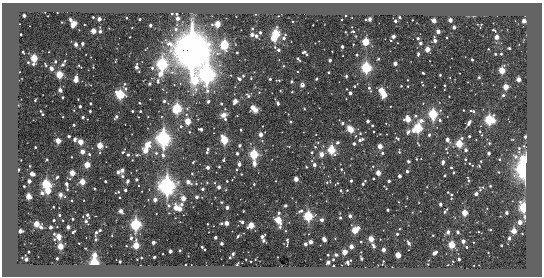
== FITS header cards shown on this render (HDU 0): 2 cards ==
NAXIS1  =                  540 / length of data axis 1
NAXIS2  =                  274 / length of data axis 2

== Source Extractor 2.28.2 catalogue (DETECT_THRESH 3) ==
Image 540 x 274 px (HDU 0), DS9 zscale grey, 1 PNG px = 1 image px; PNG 544 x 278 px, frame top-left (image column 1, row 274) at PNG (2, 3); no overlay
Background -400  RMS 700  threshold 2110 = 3 sigma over >= 5 px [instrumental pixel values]
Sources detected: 431; all 431 listed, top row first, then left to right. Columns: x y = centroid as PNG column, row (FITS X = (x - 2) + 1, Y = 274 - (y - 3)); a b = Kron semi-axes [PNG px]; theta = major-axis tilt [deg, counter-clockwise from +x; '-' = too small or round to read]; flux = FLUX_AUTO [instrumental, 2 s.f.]
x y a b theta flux
171 13 3 3 - 8.9e+04
177 14 3 3 - 8.2e+04
255 14 3 2 - 4.9e+04
345 15 3 2 - 4.9e+04
24 16 3 3 - 2.9e+05
278 16 2 2 - 2.8e+04
93 17 3 3 - 5.5e+04
399 17 3 3 - 7.3e+04
126 18 3 2 - 4.6e+04
99 19 3 3 - 3.6e+05
140 19 3 3 - 8.3e+04
178 19 3 3 - 3.3e+05
370 19 5 4 - 1.3e+05
70 20 4 3 - 1.2e+05
412 20 2 2 - 3.3e+04
450 20 3 3 - 4.4e+05
395 21 3 3 - 1.6e+05
434 21 3 3 - 6.2e+05
524 21 3 3 - 5.2e+05
62 22 2 2 - 3.1e+04
217 24 5 4 - 4.5e+05
481 24 2 2 - 2.7e+04
73 25 7 4 58 5.3e+05
150 25 3 3 - 1.9e+05
212 25 3 3 - 5.9e+04
100 27 3 2 - 2.9e+04
352 27 2 2 - 2.5e+04
454 27 3 3 - 2.3e+05
176 29 5 4 - 1.3e+05
252 29 4 3 - 4.6e+04
493 30 3 2 - 5.4e+04
93 31 3 3 - 8.6e+05
100 31 3 3 - 1.8e+05
353 31 3 3 - 8.0e+04
345 32 2 2 - 2.7e+04
438 32 3 3 - 4.0e+05
260 33 3 3 - 1.2e+05
21 34 3 2 - 5.2e+04
276 34 4 4 - 3.9e+06
252 35 3 3 - 2.8e+05
285 35 4 3 - 4.0e+04
256 36 3 3 - 2.0e+05
393 36 3 3 - 3.3e+05
497 37 3 3 - 5.8e+05
273 38 4 4 - 1.1e+06
284 38 3 3 - 1.4e+05
418 38 3 3 - 1.4e+05
435 40 5 3 - 2.6e+05
391 41 3 2 - 4.6e+04
366 42 4 4 - 2.8e+06
420 43 3 3 - 1.8e+05
76 44 3 3 - 3.0e+05
83 44 3 3 - 1.9e+05
353 44 2 2 - 3.3e+04
224 45 5 4 - 4.8e+06
342 47 3 3 - 1.9e+05
509 48 3 3 - 1.0e+05
427 49 4 3 - 8.8e+05
191 50 16 14 -87 6.8e+07
278 50 5 4 - 1.2e+05
23 52 3 2 - 6.8e+04
304 52 4 3 - 1.1e+05
237 53 3 2 - 5.8e+04
418 54 4 3 - 1.2e+05
495 54 3 3 - 5.8e+04
501 54 3 3 - 6.6e+04
307 55 3 3 - 6.9e+04
357 55 3 3 - 8.0e+04
34 58 4 3 - 2.3e+06
298 59 5 3 - 9.9e+04
378 59 3 3 - 5.4e+04
472 59 3 2 - 5.5e+04
330 60 3 3 - 1.8e+05
65 61 3 2 - 4.5e+04
28 62 3 2 - 7.2e+04
55 62 3 3 - 1.1e+05
33 64 3 3 - 8.3e+04
162 64 6 5 - 7.1e+06
395 64 3 3 - 3.9e+05
46 65 4 2 - 5.7e+04
63 65 3 3 - 6.7e+04
80 66 5 2 - 4.6e+04
283 66 3 3 - 3.8e+04
93 67 2 2 - 3.1e+04
136 67 4 3 - 3.3e+05
366 67 5 5 - 5.8e+06
51 68 3 3 - 3.9e+05
152 68 4 3 - 9.8e+04
502 70 4 3 - 1.6e+06
297 72 2 2 - 3.8e+04
329 72 3 3 - 8.2e+04
423 73 3 3 - 5.8e+04
160 74 5 4 - 3.9e+05
207 74 9 6 88 1.5e+07
59 75 4 4 - 2.4e+06
440 75 3 3 - 5.7e+04
243 76 3 3 - 7.1e+04
346 76 4 3 - 7.0e+04
479 77 3 2 - 7.2e+04
251 78 3 2 - 3.2e+04
239 79 4 3 - 1.2e+05
270 79 3 3 - 6.1e+04
316 79 3 3 - 6.7e+04
519 79 3 3 - 6.4e+05
76 80 5 3 - 7.3e+05
279 80 4 2 - 4.7e+04
407 80 3 2 - 3.1e+04
158 81 7 4 84 1.0e+05
195 81 7 5 -87 2.5e+06
292 82 3 3 - 1.3e+05
124 84 4 3 - 5.7e+04
150 84 3 3 - 1.3e+05
302 85 3 3 - 5.3e+05
423 85 3 3 - 3.9e+04
445 85 3 2 - 5.3e+04
354 86 3 3 - 6.5e+04
401 86 3 3 - 4.6e+04
408 86 3 2 - 4.3e+04
506 87 4 3 - 1.2e+06
369 88 7 4 -63 1.3e+05
126 89 5 4 - 8.1e+04
60 90 3 3 - 3.8e+05
381 91 4 4 - 1.2e+06
259 92 3 3 - 2.9e+04
350 93 3 3 - 2.4e+05
120 94 4 4 - 5.0e+06
248 95 7 4 -44 9.3e+04
384 95 4 3 - 1.4e+06
503 95 3 3 - 1.1e+05
62 97 3 3 - 7.2e+04
150 99 2 2 - 2.6e+04
35 100 3 2 - 4.7e+04
164 101 3 3 - 1.0e+05
208 101 4 3 - 1.2e+05
235 101 4 3 - 6.5e+05
139 103 3 2 - 3.9e+04
278 103 4 3 - 1.3e+05
91 104 3 3 - 6.5e+04
221 104 3 3 - 7.6e+04
80 106 3 3 - 1.4e+05
177 108 5 4 - 6.5e+06
253 108 7 4 -43 6.0e+05
304 109 3 2 - 4.2e+04
463 110 2 2 - 2.7e+04
40 111 3 2 - 3.9e+04
90 111 3 3 - 8.5e+04
132 111 3 3 - 7.9e+04
140 111 3 3 - 6.1e+04
473 111 5 3 - 1.2e+05
43 114 3 3 - 5.4e+04
433 114 5 4 - 6.0e+06
223 115 6 5 - 3.3e+05
415 116 4 4 - 1.1e+05
63 117 2 2 - 3.0e+04
83 117 3 3 - 1.3e+05
116 117 4 3 - 1.5e+05
148 117 2 2 - 3.2e+04
225 119 3 3 - 9.1e+04
408 119 4 4 - 1.2e+06
440 120 4 3 - 1.0e+05
489 120 6 4 -10 6.0e+06
188 121 4 4 - 1.6e+06
368 121 3 3 - 2.0e+05
421 121 5 4 - 2.7e+05
290 122 3 3 - 5.2e+04
342 123 4 3 - 8.5e+04
469 123 7 4 60 1.7e+05
74 125 3 3 - 8.2e+04
181 126 5 4 - 7.0e+04
372 126 3 3 - 8.6e+04
418 128 4 4 - 5.2e+06
201 129 5 3 - 2.2e+05
350 129 6 5 - 6.3e+05
241 130 3 3 - 6.5e+04
480 131 3 2 - 5.0e+04
189 132 3 2 - 4.3e+04
374 132 3 2 - 5.0e+04
408 132 6 4 40 1.6e+05
260 134 3 3 - 4.5e+05
429 135 3 3 - 1.2e+05
69 136 3 3 - 6.5e+04
469 136 3 3 - 1.0e+05
525 137 3 3 - 1.4e+05
163 138 7 6 - 1.1e+07
462 138 4 3 - 9.2e+04
75 139 4 3 - 1.2e+05
397 139 5 3 - 7.3e+04
224 140 5 4 - 3.3e+06
360 140 6 3 24 2.2e+05
447 140 4 3 - 4.0e+05
476 140 3 2 - 2.7e+04
58 141 3 3 - 1.1e+06
80 142 4 3 - 1.1e+06
338 142 5 4 - 9.9e+04
489 143 3 3 - 5.5e+04
354 144 3 3 - 1.6e+05
418 144 7 2 -56 4.4e+04
459 144 4 4 - 2.1e+06
147 145 4 4 - 1.0e+06
100 146 4 3 - 1.5e+06
240 146 3 3 - 1.5e+05
380 146 4 3 - 7.2e+05
524 146 4 3 - 5.1e+04
35 147 3 3 - 5.6e+04
315 147 4 4 - 6.2e+04
519 148 4 4 - 8.3e+04
208 149 4 3 - 8.5e+04
446 149 5 3 - 4.0e+04
145 150 7 6 - 3.9e+05
331 150 4 4 - 3.5e+06
466 150 3 3 - 1.8e+05
82 152 3 3 - 5.8e+05
123 152 3 2 - 5.8e+04
207 152 3 3 - 7.0e+04
312 152 3 3 - 9.1e+04
399 152 4 3 - 6.9e+04
156 153 4 4 - 8.6e+04
237 153 3 3 - 1.3e+05
382 153 4 3 - 7.0e+04
489 153 3 3 - 2.2e+05
89 154 3 3 - 7.4e+04
254 154 4 4 - 5.1e+06
321 154 4 3 - 6.6e+05
128 155 3 3 - 1.1e+05
137 155 5 4 - 5.5e+04
163 155 4 4 - 1.7e+05
516 156 8 6 -44 1.6e+05
71 157 2 2 - 3.4e+04
523 158 6 5 - 1.1e+06
416 159 3 3 - 4.4e+04
465 159 4 3 - 6.9e+04
499 159 3 3 - 5.4e+04
47 160 3 2 - 5.8e+04
132 160 2 2 - 3.0e+04
223 160 3 3 - 9.8e+04
481 161 3 3 - 4.6e+04
193 162 3 2 - 4.1e+04
408 162 3 3 - 1.6e+05
443 162 4 3 - 1.8e+05
254 163 6 4 -87 2.2e+05
239 164 3 3 - 3.5e+05
87 165 4 3 - 1.4e+06
314 165 3 3 - 2.5e+05
373 166 4 3 - 4.0e+04
479 166 3 2 - 4.1e+04
219 167 3 3 - 6.8e+04
306 167 3 2 - 4.5e+04
208 168 3 3 - 2.6e+05
451 168 3 2 - 6.6e+04
341 169 3 3 - 5.6e+04
525 169 9 6 82 7.3e+06
18 170 3 3 - 1.5e+05
122 170 4 4 - 1.5e+05
237 170 3 2 - 4.6e+04
407 171 3 3 - 1.2e+05
118 172 3 3 - 2.1e+05
72 173 4 3 - 1.1e+06
378 173 4 3 - 8.0e+05
453 173 3 3 - 7.8e+04
32 174 4 3 - 4.9e+05
192 174 3 3 - 4.2e+04
241 174 2 2 - 3.7e+04
122 176 4 3 - 9.0e+04
400 176 3 3 - 2.7e+05
444 176 3 3 - 6.4e+04
57 177 4 2 - 6.7e+04
468 177 6 3 -51 2.9e+04
296 179 4 3 - 6.7e+05
373 179 3 2 - 4.9e+04
136 180 3 3 - 1.3e+05
29 181 3 3 - 3.6e+05
105 181 3 3 - 8.0e+04
127 181 4 3 - 1.2e+05
227 181 2 2 - 3.8e+04
351 181 3 3 - 1.1e+05
365 181 2 2 - 3.3e+04
389 181 3 3 - 1.4e+05
469 181 3 2 - 5.5e+04
82 182 4 3 - 1.2e+06
188 182 4 3 - 4.2e+05
207 182 4 3 - 3.2e+04
328 182 5 2 - 6.9e+04
337 183 5 2 - 4.5e+04
46 184 4 4 - 4.9e+06
66 184 3 3 - 2.1e+05
196 184 3 3 - 4.3e+04
254 184 3 3 - 6.0e+04
363 184 3 3 - 9.2e+04
24 186 3 2 - 5.2e+04
167 186 8 7 - 1.4e+07
490 186 3 3 - 5.2e+04
219 187 3 3 - 1.5e+05
385 187 6 2 -46 4.9e+04
427 187 2 2 - 2.6e+04
483 187 6 5 - 7.7e+04
67 189 3 2 - 5.3e+04
202 189 3 3 - 1.1e+05
125 190 3 3 - 1.4e+05
347 190 3 3 - 2.6e+04
48 191 4 3 - 1.3e+06
341 191 3 3 - 9.0e+04
117 192 5 2 - 6.1e+04
448 192 3 2 - 3.3e+04
42 193 3 3 - 1.0e+05
476 194 3 3 - 1.7e+05
60 195 4 3 - 1.6e+05
451 195 3 2 - 5.8e+04
28 197 4 3 - 1.1e+06
120 197 2 2 - 4.1e+04
197 197 3 3 - 1.0e+05
183 198 4 3 - 8.0e+05
451 198 2 2 - 3.9e+04
155 200 3 3 - 3.6e+05
221 202 2 2 - 3.6e+04
181 204 4 4 - 1.2e+05
440 204 3 3 - 2.0e+05
168 205 7 6 - 1.1e+05
286 206 3 3 - 1.5e+05
53 207 3 2 - 4.3e+04
523 207 5 4 - 5.6e+06
176 208 5 3 - 7.2e+05
227 208 3 3 - 2.6e+05
487 208 2 2 - 2.4e+04
179 209 3 3 - 5.5e+05
388 210 3 3 - 9.2e+04
121 211 3 3 - 4.8e+05
243 211 2 2 - 3.6e+04
301 211 7 4 26 1.3e+05
445 211 6 3 53 1.3e+05
278 213 3 3 - 6.9e+04
465 213 4 3 - 1.5e+06
506 213 3 3 - 1.8e+05
59 215 3 3 - 7.2e+04
87 215 4 3 - 1.2e+05
308 216 4 4 - 6.0e+06
350 216 3 3 - 2.2e+05
525 217 6 3 -84 1.0e+05
340 218 3 3 - 8.2e+04
73 219 3 2 - 6.6e+04
54 220 3 3 - 7.7e+04
278 220 4 4 - 1.8e+06
322 220 3 3 - 2.6e+05
86 221 3 3 - 8.3e+04
242 222 4 3 - 1.3e+05
520 222 3 3 - 5.4e+05
221 223 3 2 - 6.2e+04
227 223 3 3 - 5.0e+05
36 224 4 3 - 1.4e+06
207 224 3 2 - 3.3e+04
135 225 5 5 - 5.9e+06
251 226 4 4 - 1.4e+06
41 227 4 3 - 9.8e+04
51 227 3 3 - 1.9e+05
68 227 3 3 - 3.5e+05
280 227 3 3 - 8.0e+04
100 230 3 3 - 7.5e+04
355 230 5 4 - 2.1e+06
20 231 3 3 - 4.3e+05
285 231 3 2 - 3.0e+04
514 231 4 3 - 1.2e+06
73 232 4 3 - 8.9e+04
448 232 4 3 - 1.3e+05
458 232 4 3 - 1.3e+05
96 233 4 3 - 1.4e+05
54 234 3 3 - 6.5e+04
397 234 3 3 - 9.6e+04
522 234 3 2 - 3.0e+04
433 235 3 2 - 4.1e+04
59 236 4 3 - 9.9e+05
112 236 2 2 - 3.1e+04
238 236 3 2 - 6.5e+04
262 236 4 3 - 1.9e+05
215 237 3 3 - 1.7e+05
131 238 4 3 - 8.6e+04
509 238 4 3 - 1.8e+05
54 239 3 2 - 4.6e+04
324 239 4 3 - 5.0e+05
371 239 4 3 - 1.0e+06
96 240 3 3 - 8.7e+04
287 240 4 2 - 6.7e+04
263 241 3 3 - 5.9e+04
463 241 3 3 - 3.6e+05
310 242 3 3 - 3.9e+05
361 242 2 2 - 4.8e+04
473 242 2 2 - 2.7e+04
153 243 3 3 - 2.9e+05
408 243 4 3 - 1.7e+05
222 244 3 3 - 2.1e+05
305 244 3 3 - 1.0e+05
136 245 4 3 - 1.9e+06
287 245 4 2 - 2.9e+04
452 245 4 4 - 2.2e+06
501 245 3 2 - 6.8e+04
60 246 4 3 - 1.4e+06
126 246 2 2 - 3.1e+04
374 246 5 3 - 1.4e+05
202 247 5 2 - 1.4e+05
351 247 3 3 - 4.4e+05
466 247 3 2 - 6.1e+04
383 250 3 3 - 4.5e+05
170 251 3 3 - 2.8e+05
180 251 3 2 - 7.0e+04
29 252 3 2 - 5.9e+04
344 252 4 3 - 9.3e+05
361 252 2 2 - 2.7e+04
434 253 5 3 - 2.8e+05
488 253 3 2 - 2.9e+04
163 254 2 2 - 3.7e+04
233 254 3 3 - 1.4e+05
94 255 4 3 - 7.8e+05
328 255 3 3 - 5.6e+04
336 255 3 3 - 8.5e+04
398 255 4 3 - 1.3e+06
188 256 2 2 - 2.2e+04
154 257 3 3 - 1.1e+05
141 258 3 3 - 5.8e+04
230 258 3 3 - 9.0e+04
26 259 3 3 - 1.4e+05
57 259 3 3 - 9.0e+04
361 259 4 3 - 1.2e+05
459 259 3 3 - 1.4e+05
333 260 3 3 - 7.2e+04
383 261 3 2 - 3.7e+04
453 261 2 2 - 3.2e+04
120 262 3 2 - 5.9e+04
328 262 3 3 - 2.7e+05
348 262 6 4 56 2.0e+05
94 263 4 4 - 6.3e+06
185 265 2 2 - 3.5e+04
237 265 4 3 - 5.3e+04
334 266 3 3 - 9.0e+04

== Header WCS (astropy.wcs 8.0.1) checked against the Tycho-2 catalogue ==
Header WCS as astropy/WCSLIB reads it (CRVAL/CRPIX/CD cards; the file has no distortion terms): RA---TAN/DEC--TAN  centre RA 20:14:06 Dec -56:12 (303.53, -56.20 deg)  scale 2.1 arcsec/px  FOV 18.9' x 9.6'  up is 0 deg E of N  parity normal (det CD < 0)
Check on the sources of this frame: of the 60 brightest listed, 3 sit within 3.2 arcsec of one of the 3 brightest Tycho-2 stars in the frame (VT <= 12.42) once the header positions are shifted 0.40 arcsec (0.10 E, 0.39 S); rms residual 1.10 arcsec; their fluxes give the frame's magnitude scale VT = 29.95 - 2.5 log10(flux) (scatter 0.18 mag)
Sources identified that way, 3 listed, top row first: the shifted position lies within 3.2 arcsec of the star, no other Tycho-2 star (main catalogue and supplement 1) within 6.4 arcsec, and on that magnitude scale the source's flux lands within +1.5 / -3 mag of the star's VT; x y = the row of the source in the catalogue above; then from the Tycho-2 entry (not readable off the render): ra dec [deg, ICRS J2000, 3 dp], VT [Tycho-2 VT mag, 2 dp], TYC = Tycho-2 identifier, HIP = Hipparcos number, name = IAU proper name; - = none
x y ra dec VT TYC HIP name
191 50 303.609 -56.146 10.19 8781-677-1 - -
207 74 303.593 -56.161 12.01 8781-1492-1 - -
167 186 303.635 -56.226 12.42 8781-1087-1 - -